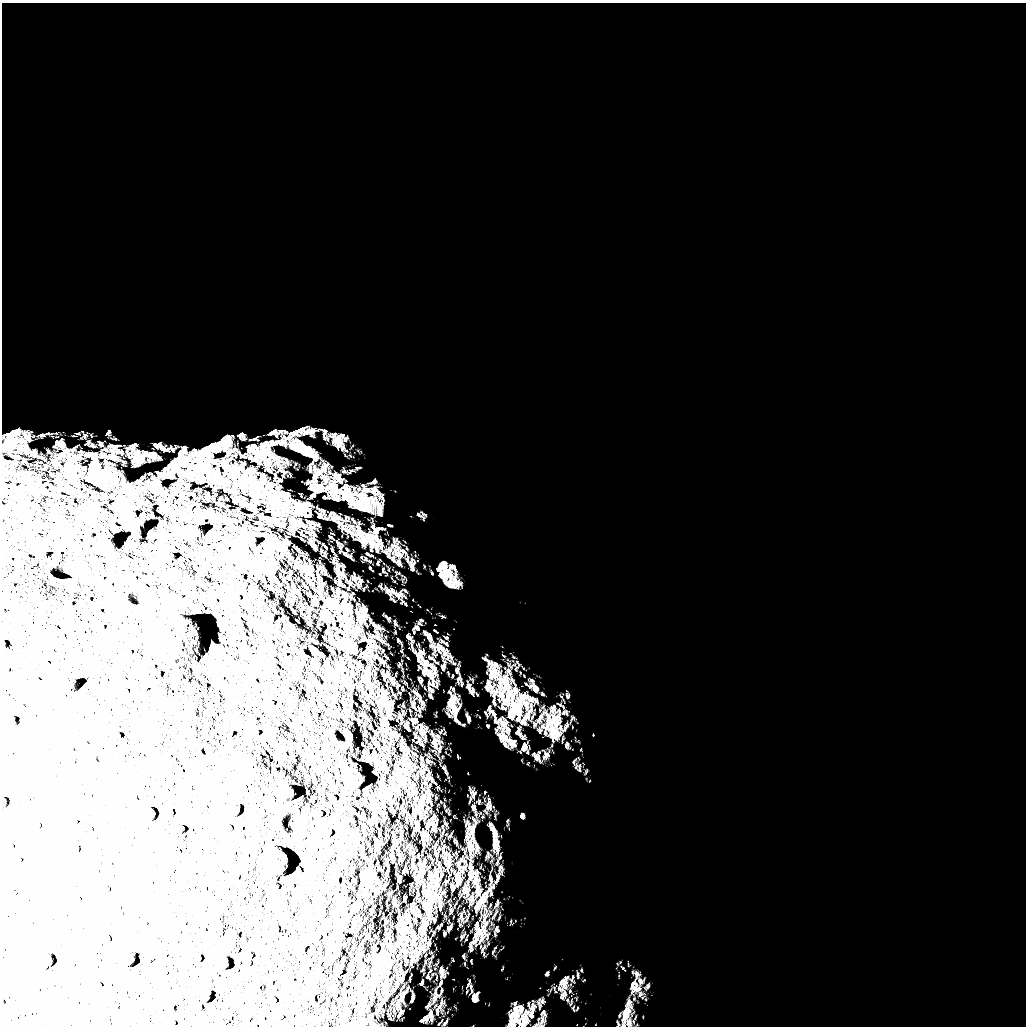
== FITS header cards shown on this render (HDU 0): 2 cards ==
NAXIS1  =                 1024 /
NAXIS2  =                 1024 /

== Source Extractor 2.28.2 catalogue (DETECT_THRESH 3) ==
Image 1024 x 1024 px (HDU 0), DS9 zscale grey, 1 PNG px = 1 image px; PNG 1028 x 1028 px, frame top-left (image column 1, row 1024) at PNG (2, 3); no overlay
Background 5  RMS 940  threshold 2830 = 3 sigma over >= 5 px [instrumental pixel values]
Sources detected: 47; all 47 listed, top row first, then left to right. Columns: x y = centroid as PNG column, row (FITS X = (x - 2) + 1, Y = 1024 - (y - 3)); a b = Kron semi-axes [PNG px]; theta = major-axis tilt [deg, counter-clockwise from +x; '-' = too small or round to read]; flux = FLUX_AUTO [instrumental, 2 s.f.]
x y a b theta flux
240 435 7 5 28 9.9e+04
222 442 28 9 42 6.5e+05
58 443 11 5 -44 1.6e+05
10 444 24 20 35 1.2e+06
153 455 6 4 -45 7.8e+04
207 456 9 6 -47 2.7e+05
92 471 18 9 -84 5.6e+05
253 479 8 4 82 1.6e+05
332 487 17 10 23 1.0e+06
348 497 22 12 -30 1.5e+06
379 506 18 7 -60 5.7e+05
305 514 16 7 -24 4.7e+05
184 532 12 4 -89 1.6e+05
376 532 8 6 21 2.6e+05
102 544 14 9 -90 3.0e+05
398 553 7 4 -1 1.7e+05
74 571 7 7 - 1.2e+05
443 572 23 16 55 1.1e+06
239 577 3 2 - 3.7e+04
358 585 5 3 - 5.2e+04
417 627 7 3 -54 8.1e+04
435 631 6 2 -44 4.8e+04
408 637 7 3 -54 8.3e+04
159 649 12 4 -75 3.3e+05
426 662 8 7 - 2.7e+05
535 689 13 8 -43 2.7e+05
430 696 6 3 -63 6.9e+04
452 700 18 7 42 3.8e+05
514 711 29 11 53 1.5e+06
493 713 12 5 -58 2.0e+05
412 720 8 5 41 1.3e+05
555 722 12 11 - 7.2e+05
385 723 9 5 -56 1.4e+05
504 724 11 7 -10 3.7e+05
513 742 10 6 9 2.7e+05
524 747 10 6 58 1.9e+05
347 777 19 8 -69 6.4e+05
473 806 5 3 - 5.7e+04
522 816 6 4 87 9.8e+04
495 845 9 6 -60 2.4e+05
272 861 18 8 87 4.0e+05
497 929 9 4 -85 1.2e+05
479 932 7 4 72 1.8e+05
474 997 11 7 57 2.4e+05
400 1013 8 3 46 8.3e+04
430 1014 13 5 -75 2.4e+05
524 1021 10 7 -2 3.3e+05